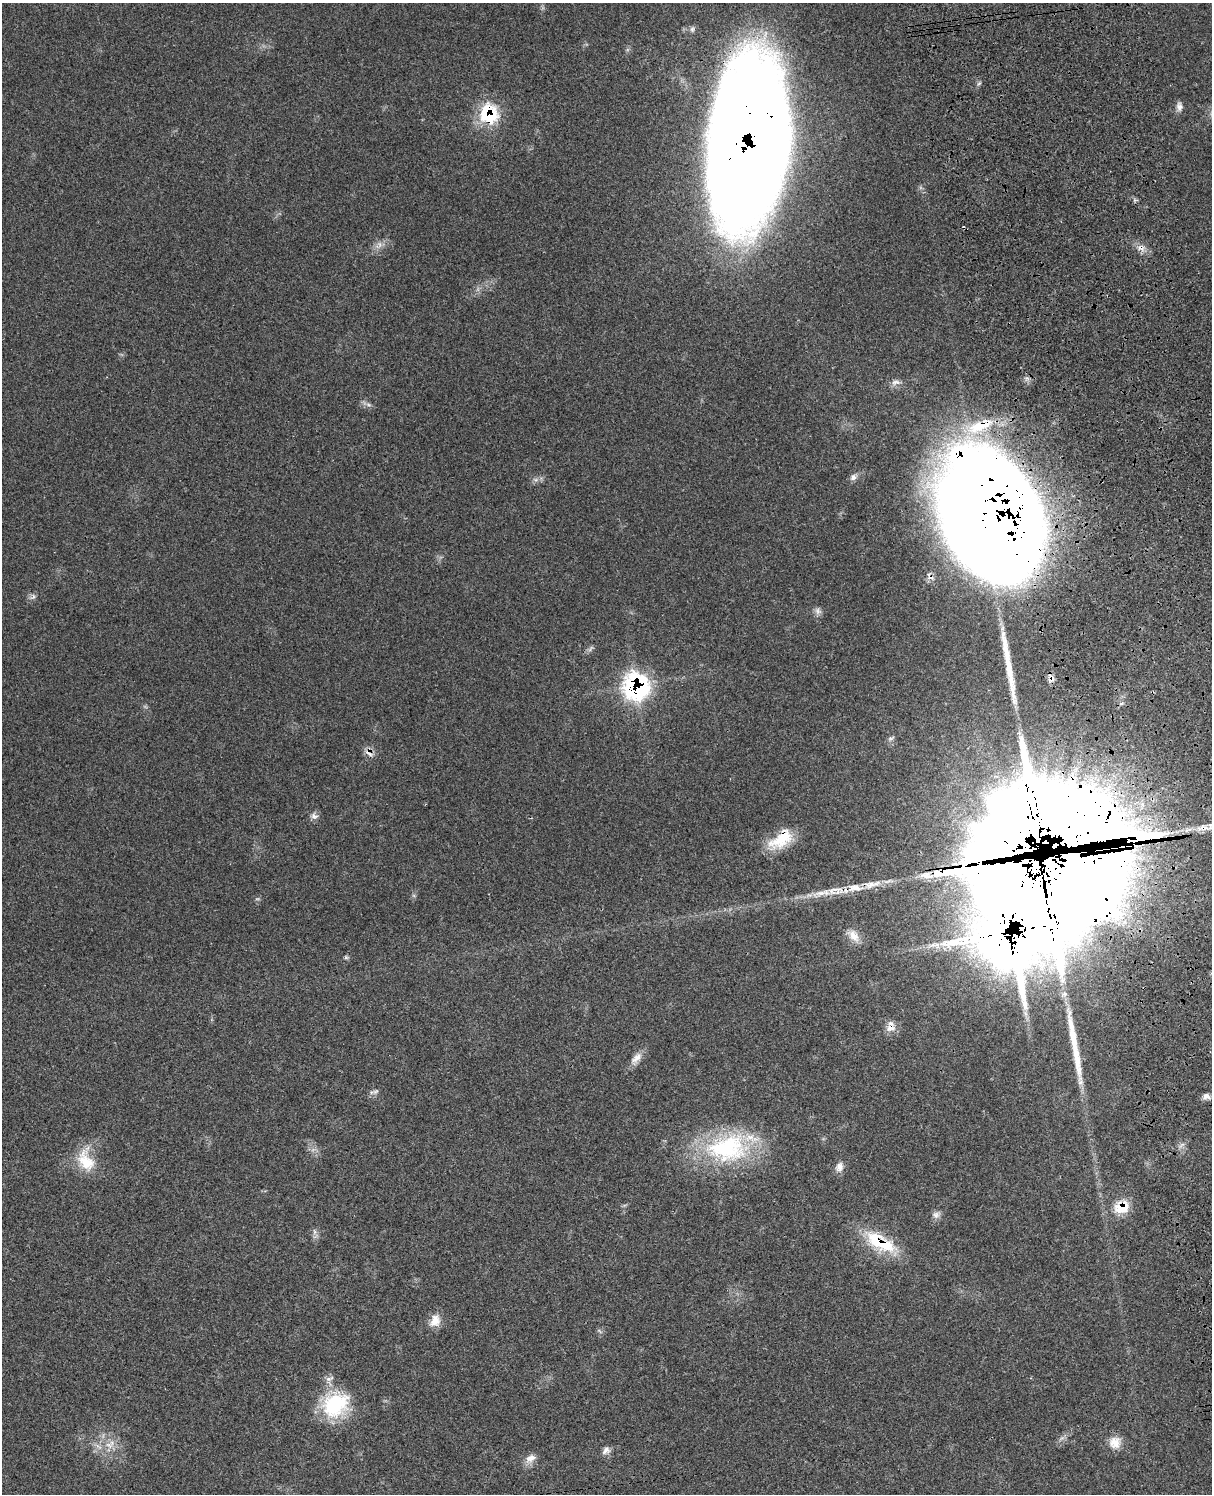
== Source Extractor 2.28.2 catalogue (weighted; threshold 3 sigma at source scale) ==
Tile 6 of 4 x 3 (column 2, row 2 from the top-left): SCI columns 1334-2543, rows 1776-3267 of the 5077 x 4925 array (HDU 1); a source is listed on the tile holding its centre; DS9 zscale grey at full resolution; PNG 1214 x 1496 px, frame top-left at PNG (2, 3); no overlay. Shown black and unused: <1% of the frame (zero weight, under 3 of 4 exposures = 6% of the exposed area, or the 3 px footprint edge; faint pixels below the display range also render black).
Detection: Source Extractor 2.28.2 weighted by HDU 2 'WHT'; one run over the whole footprint, this tile lists its part. Background 0.0987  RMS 0.0063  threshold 0.0285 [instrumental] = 3 sigma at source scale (4.5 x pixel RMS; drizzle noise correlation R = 1.50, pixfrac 1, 0.05/0.05 arcsec/px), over >= 5 px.
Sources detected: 58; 4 too faint to see at this stretch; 4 inside a brighter object's white glare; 1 cosmic-ray / hot-pixel residue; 2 long thin detections or spike segments (spike, bleed or trail) — not listed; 5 inside a brighter listed object's ellipse — not listed separately; the other 42 listed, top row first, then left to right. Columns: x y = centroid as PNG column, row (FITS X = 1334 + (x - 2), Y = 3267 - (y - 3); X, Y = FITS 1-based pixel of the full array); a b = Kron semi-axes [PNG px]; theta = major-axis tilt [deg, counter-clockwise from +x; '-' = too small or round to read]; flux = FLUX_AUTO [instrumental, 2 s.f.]
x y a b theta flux
979 83 6 4 20 0.96
1179 107 11 7 -87 3.2
489 114 15 13 -68 47
747 146 120 54 83 3000
379 245 13 7 57 3.9
1141 248 12 8 -31 4.2
895 382 13 7 6 3.1
980 426 44 15 23 30
853 477 10 8 59 2.6
535 479 7 4 -19 1.4
997 519 89 65 -61 3200
930 577 13 6 -43 2.6
33 597 10 5 52 1.9
1052 679 10 7 81 3
636 686 18 17 - 120
369 753 16 5 -34 3.4
314 816 10 7 -17 2.7
1203 828 20 8 12 8.3
781 839 32 17 37 22
1032 865 104 35 -39 9600
871 885 30 10 10 11
838 890 20 13 -11 8.4
1012 933 121 103 9 6700
853 936 20 11 -51 7.5
346 957 6 5 - 1
890 1028 14 10 1 5.3
636 1058 21 9 49 5.8
375 1091 8 6 33 1.7
1206 1096 10 8 -13 3.1
727 1148 61 39 6 80
86 1160 32 20 -70 19
839 1167 13 10 72 4.3
1121 1207 20 16 24 15
936 1215 9 9 - 2.9
315 1232 7 4 90 1.6
880 1242 46 18 -29 33
435 1321 17 13 67 7.4
335 1405 36 30 36 43
1115 1442 16 16 - 8.1
109 1445 13 8 -30 5.7
606 1450 12 8 47 3.2
530 1458 17 9 32 5.2
Overlapping masked pixels (flux is a lower limit): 18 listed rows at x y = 489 114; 747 146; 1141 248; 980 426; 997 519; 930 577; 1052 679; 636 686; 369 753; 1203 828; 781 839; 1032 865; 871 885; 838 890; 1012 933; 890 1028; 1121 1207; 880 1242
Isophote crosses this tile's border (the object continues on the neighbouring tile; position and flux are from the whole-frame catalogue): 1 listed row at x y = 1203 828